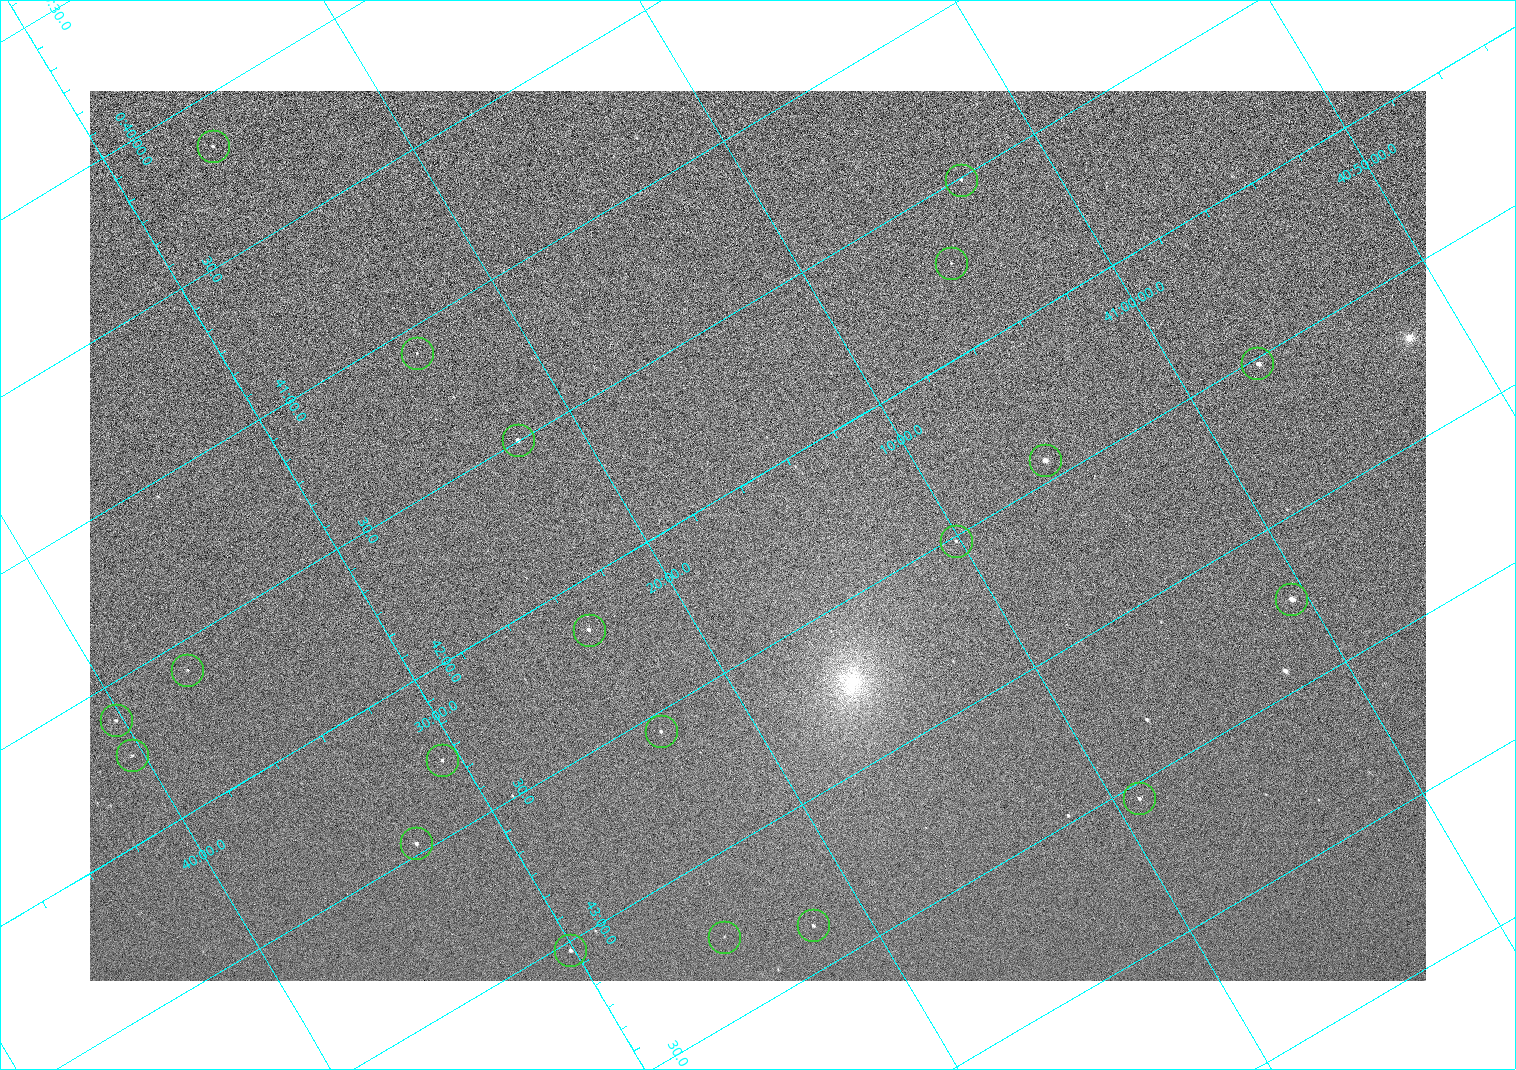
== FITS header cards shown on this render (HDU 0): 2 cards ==
NAXIS1  =                 1336 / length of data axis 1
NAXIS2  =                  890 / length of data axis 2

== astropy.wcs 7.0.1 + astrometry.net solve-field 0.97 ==
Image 1336 x 890 px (HDU 0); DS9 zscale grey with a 90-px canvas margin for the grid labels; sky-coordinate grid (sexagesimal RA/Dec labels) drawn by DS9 from the SOLVED WCS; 20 Tycho-2 reference stars matched to detected sources circled (green)
Header WCS: none
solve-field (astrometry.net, Tycho-2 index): SOLVED blind (the file carries no WCS)
Solved WCS: RA---TAN-SIP/DEC--TAN-SIP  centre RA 00:42:10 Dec +41:16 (10.54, +41.27 deg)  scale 2.22 arcsec/px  FOV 49.4' x 32.9'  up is -121 deg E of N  parity normal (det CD < 0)
(file carries no celestial WCS; the grid is the blind solution)
Tycho-2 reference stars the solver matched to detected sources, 20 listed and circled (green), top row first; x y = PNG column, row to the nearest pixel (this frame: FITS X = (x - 90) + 1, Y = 890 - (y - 91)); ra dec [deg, ICRS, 3 dp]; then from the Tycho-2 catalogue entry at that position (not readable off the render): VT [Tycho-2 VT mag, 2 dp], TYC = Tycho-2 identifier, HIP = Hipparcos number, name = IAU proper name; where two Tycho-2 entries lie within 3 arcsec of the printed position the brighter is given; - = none
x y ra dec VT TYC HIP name
213 146 10.038 +41.438 10.94 2805-517-1 - -
961 180 10.377 +41.053 11.36 2801-2079-1 - -
951 263 10.431 +41.085 11.65 2801-2062-1 - -
417 353 10.270 +41.396 11.86 2805-219-1 - -
1257 363 10.629 +40.954 9.37 2801-2009-1 3333 -
518 440 10.374 +41.370 10.16 2805-213-1 - -
1045 460 10.609 +41.097 10.73 2801-2063-1 - -
956 541 10.628 +41.169 11.22 2801-2073-1 - -
1291 599 10.809 +41.009 9.29 2801-2078-1 - -
589 630 10.538 +41.392 10.59 2805-2135-1 - -
187 670 10.397 +41.617 11.40 2805-1201-1 - -
116 720 10.403 +41.671 11.00 2805-218-1 - -
661 731 10.639 +41.386 11.36 2805-2208-1 - -
132 755 10.434 +41.673 11.25 2805-1332-1 - -
442 760 10.568 +41.510 11.29 2805-2124-1 - -
1139 798 10.886 +41.153 10.99 2801-2037-1 - -
416 843 10.616 +41.550 10.67 2805-2192-1 - -
813 925 10.840 +41.365 11.39 2805-2131-2 - -
724 937 10.811 +41.416 11.59 2805-2157-1 - -
570 950 10.757 +41.502 11.21 2805-2136-1 - -